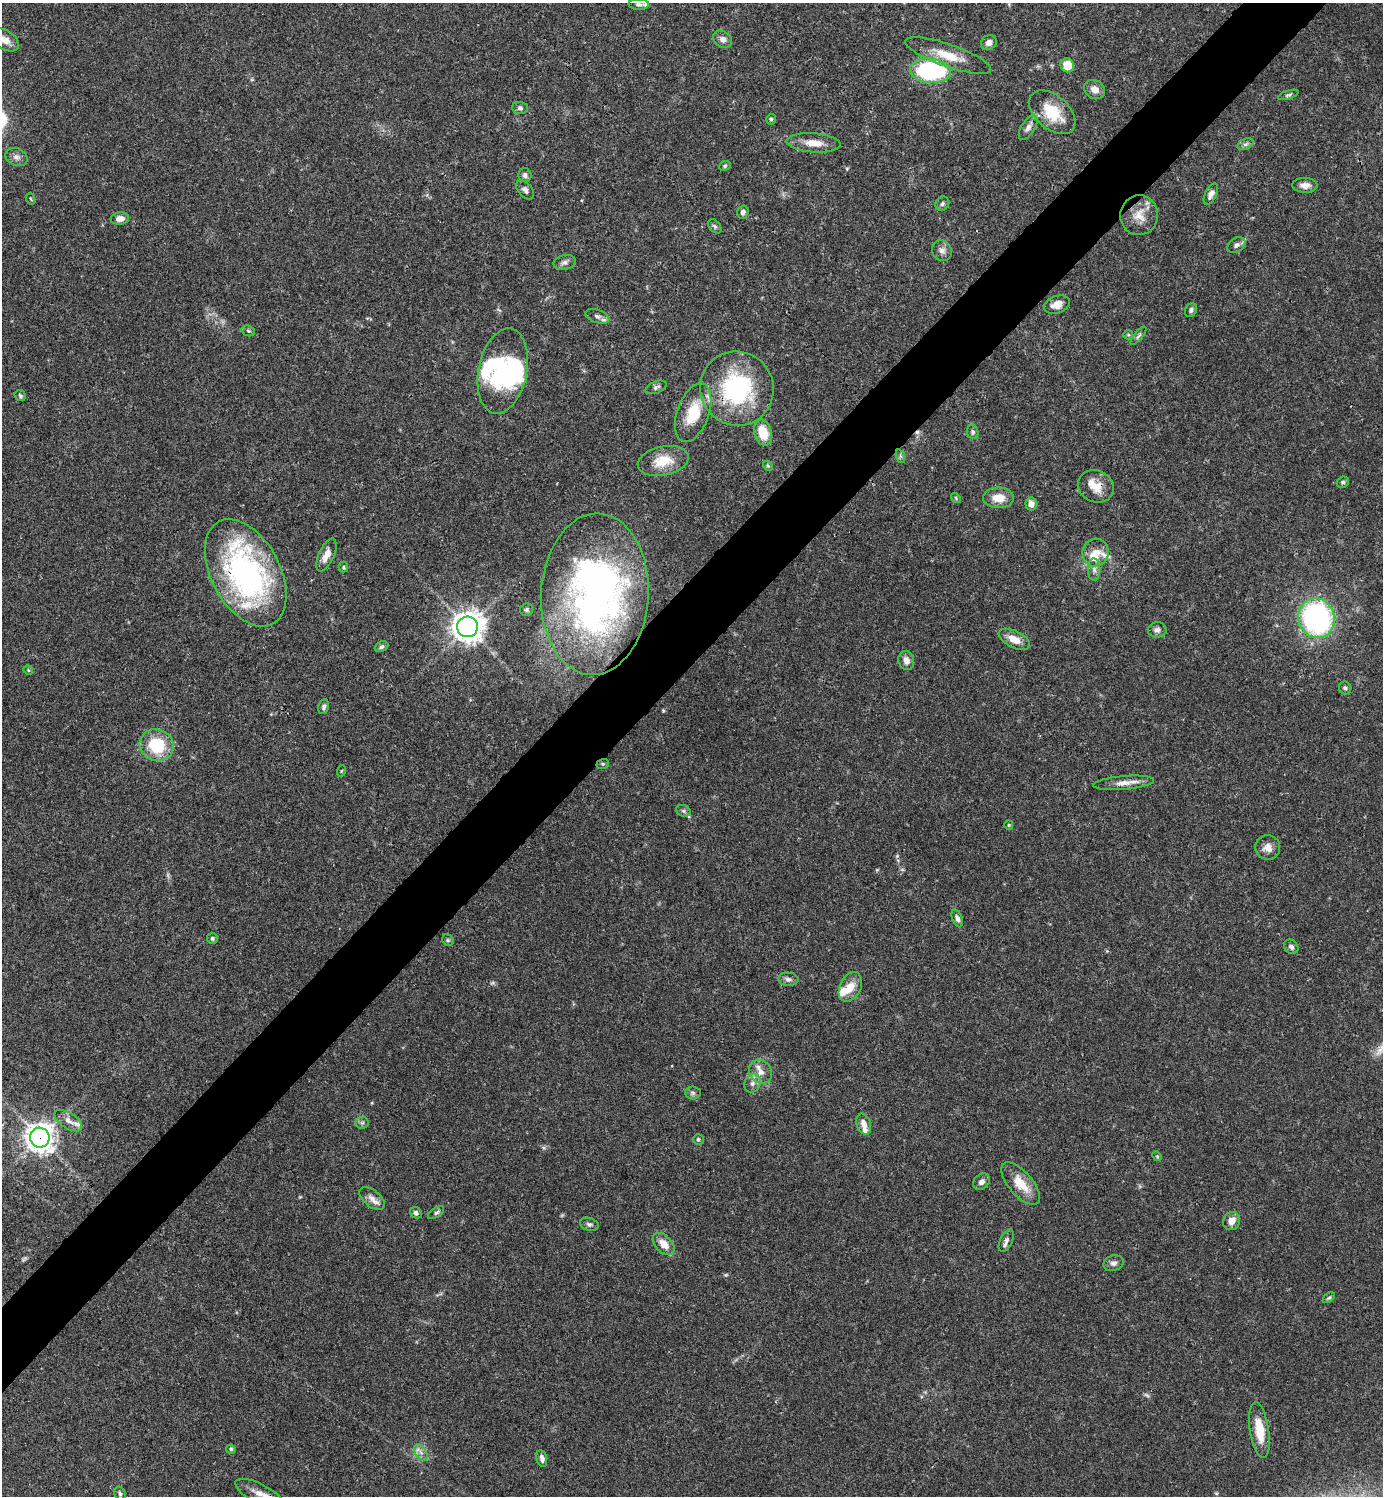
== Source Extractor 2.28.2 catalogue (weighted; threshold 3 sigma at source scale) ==
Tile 10 of 4 x 4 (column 2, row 3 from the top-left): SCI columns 1681-3061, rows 1495-2988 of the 5979 x 5980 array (HDU 1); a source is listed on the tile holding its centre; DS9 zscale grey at full resolution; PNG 1385 x 1498 px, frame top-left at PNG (2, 3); each listed source drawn as its Kron ellipse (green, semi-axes under 4 px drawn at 4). Shown black and unused: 5% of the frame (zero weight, under 3 of 4 exposures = <1% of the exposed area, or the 3 px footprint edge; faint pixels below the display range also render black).
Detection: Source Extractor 2.28.2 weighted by HDU 2 'WHT'; one run over the whole footprint, this tile lists its part. Background 0.0382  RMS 0.0026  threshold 0.0119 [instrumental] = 3 sigma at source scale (4.5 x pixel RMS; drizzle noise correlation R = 1.50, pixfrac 1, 0.05/0.05 arcsec/px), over >= 5 px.
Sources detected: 123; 4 too faint to see at this stretch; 3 inside a brighter object's white glare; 1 cosmic-ray / hot-pixel residue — neither listed nor drawn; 9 inside a brighter listed object's ellipse — not listed separately; the other 106 listed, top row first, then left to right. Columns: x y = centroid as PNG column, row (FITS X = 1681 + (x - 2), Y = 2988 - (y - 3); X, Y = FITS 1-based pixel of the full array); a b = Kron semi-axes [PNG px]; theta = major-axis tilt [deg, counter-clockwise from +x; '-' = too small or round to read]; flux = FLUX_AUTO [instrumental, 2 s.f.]
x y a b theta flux
639 4 10 5 -1 0.71
723 39 10 8 -36 1.3
5 40 15 9 -34 2.9
989 42 8 7 - 1.4
948 55 45 11 -19 7.1
1067 65 7 6 - 4.5
931 71 20 12 -5 37
1095 89 11 9 -32 2.1
1288 95 10 4 18 0.5
520 108 8 6 -4 0.69
1052 112 27 17 -41 9
771 119 5 4 - 0.41
1028 128 14 6 57 1.5
814 143 27 9 -4 3.7
1245 144 8 5 26 0.73
17 157 11 8 -24 1.3
725 166 6 4 23 0.4
525 175 7 6 - 0.84
1305 185 12 7 -2 1.9
525 190 11 6 -49 1
1211 194 11 6 64 1.5
31 199 6 3 -70 0.31
942 204 7 6 - 0.73
743 212 7 5 72 0.85
1139 215 20 19 - 4.5
120 219 9 6 6 1.6
715 226 8 5 -50 0.55
1236 245 10 7 34 0.99
942 251 11 9 -59 1.4
565 262 11 7 13 1.1
1057 305 13 8 20 2.3
1191 310 7 5 60 0.7
597 316 12 6 -20 1.1
248 331 7 5 -21 0.48
1128 335 5 4 - 0.31
1138 336 11 4 50 0.61
503 371 43 24 79 23
656 387 11 6 22 0.81
737 389 37 36 - 34
20 396 6 5 - 0.46
693 413 30 16 70 8.8
973 432 7 5 -81 0.59
763 433 13 8 -74 6.1
900 456 7 4 -71 0.57
663 461 26 14 12 6.3
768 466 5 4 - 0.34
1343 482 6 5 - 0.52
1096 486 18 16 -24 4.3
956 498 5 4 - 0.33
998 498 15 10 -1 3.9
1031 504 6 6 - 1.9
1096 553 14 13 - 3.8
326 555 18 7 66 2.7
343 567 5 4 - 0.38
1094 569 11 6 -89 1.1
246 573 58 34 -62 69
595 594 81 53 87 120
526 610 6 6 - 0.52
1316 618 20 18 -70 59
467 627 10 10 - 330
1157 630 9 8 - 1.1
1014 639 17 8 -27 3.1
381 647 7 5 25 0.65
906 660 9 8 - 1.8
28 670 5 4 - 0.26
1345 688 6 6 - 0.69
323 707 7 5 79 0.68
157 745 17 15 -20 13
603 764 6 5 - 0.44
341 771 6 3 71 0.28
1124 783 30 7 5 2.8
683 811 7 5 -21 0.57
1009 825 4 4 - 0.29
1268 847 12 12 - 2.1
957 918 9 5 -69 1.1
212 938 5 5 - 0.49
448 940 6 5 - 0.43
1291 947 8 6 -45 0.84
788 979 10 6 -4 1
850 987 16 10 63 3.6
760 1072 12 11 - 2.6
752 1083 9 8 - 1.4
693 1093 8 6 -3 0.68
68 1121 16 8 -33 1.7
362 1123 6 6 - 0.56
864 1124 11 7 -71 1.8
40 1138 10 9 - 280
698 1139 5 5 - 0.46
1157 1156 5 4 - 0.27
981 1182 9 7 43 1.4
1021 1184 26 12 -49 5.6
372 1198 15 8 -39 1.9
416 1213 6 5 - 0.7
436 1213 9 4 35 0.66
1231 1221 9 8 - 2.2
589 1224 9 6 -16 0.75
1006 1241 12 6 64 1.1
664 1244 13 8 -47 3
1114 1263 10 7 15 1.1
1329 1298 7 4 37 0.39
1259 1430 28 9 -81 6.4
231 1449 4 4 - 0.42
421 1453 9 5 -57 1.1
542 1459 8 5 -77 1
120 1493 7 5 -62 0.56
259 1493 26 9 -27 3.3
Overlapping masked pixels (flux is a lower limit): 6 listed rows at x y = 1139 215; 737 389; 1096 486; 246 573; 595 594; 40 1138
Isophote crosses this tile's border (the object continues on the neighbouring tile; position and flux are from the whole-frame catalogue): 1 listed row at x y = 5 40